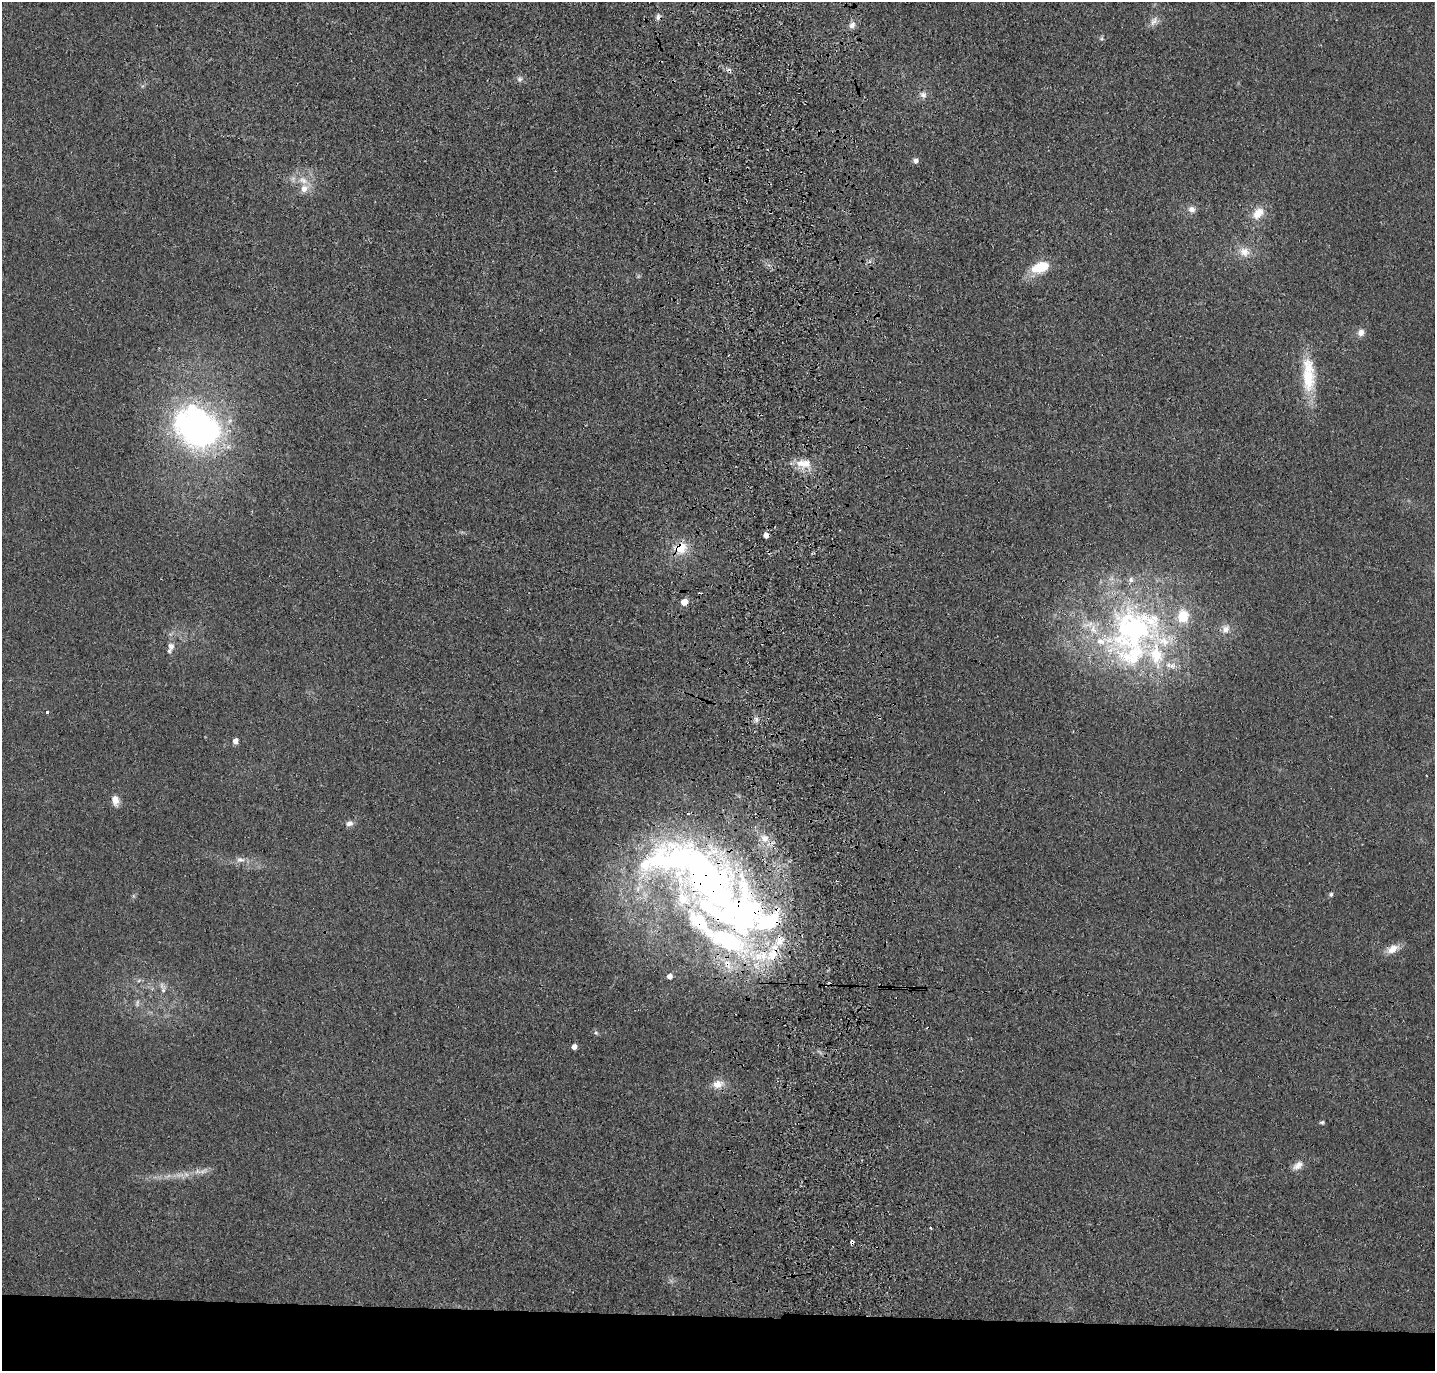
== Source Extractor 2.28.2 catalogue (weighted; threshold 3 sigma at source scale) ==
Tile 8 of 3 x 3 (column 2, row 3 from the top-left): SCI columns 1548-2980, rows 118-1486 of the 4528 x 4340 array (HDU 1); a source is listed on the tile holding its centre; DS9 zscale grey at full resolution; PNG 1437 x 1373 px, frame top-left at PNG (2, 2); no overlay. Shown black and unused: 4% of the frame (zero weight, under 3 of 4 exposures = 6% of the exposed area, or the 3 px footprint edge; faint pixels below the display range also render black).
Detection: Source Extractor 2.28.2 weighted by HDU 2 'WHT'; one run over the whole footprint, this tile lists its part. Background 0.0236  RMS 0.0056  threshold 0.0254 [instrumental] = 3 sigma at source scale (4.5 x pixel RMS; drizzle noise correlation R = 1.50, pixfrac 1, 0.05/0.05 arcsec/px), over >= 5 px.
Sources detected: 71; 2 too faint to see at this stretch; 2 inside a brighter object's white glare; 4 cosmic-ray / hot-pixel residue — not listed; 15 inside a brighter listed object's ellipse — not listed separately; the other 48 listed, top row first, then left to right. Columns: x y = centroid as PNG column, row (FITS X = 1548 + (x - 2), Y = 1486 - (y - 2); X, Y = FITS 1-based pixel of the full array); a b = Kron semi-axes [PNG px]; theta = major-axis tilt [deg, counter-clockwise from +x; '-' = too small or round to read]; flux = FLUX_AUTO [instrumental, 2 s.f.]
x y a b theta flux
658 17 8 6 68 2
1154 21 15 9 44 3.8
852 25 10 7 53 2.9
1102 39 6 4 -18 0.86
520 79 9 7 89 1.9
923 95 10 8 -36 2.7
916 161 7 6 - 2
303 180 16 9 -30 7
1192 209 10 9 - 3
1258 213 13 9 48 9.5
1244 252 14 13 - 6.7
1041 267 20 11 20 16
1361 333 8 7 - 3.7
1308 378 44 18 -84 25
197 427 43 34 -34 190
800 463 14 11 2 7.3
680 548 17 15 40 12
684 602 5 4 - 13
1225 629 13 11 72 4.8
1132 630 92 63 26 180
171 646 9 8 - 2.9
47 712 3 3 - 5.1
880 717 3 3 - 1.1
756 720 9 5 -57 1.9
235 741 5 4 - 4.2
115 800 13 8 -79 4.8
688 813 3 2 - 2.1
349 823 10 8 8 2.4
765 838 12 10 -31 6.4
240 860 13 7 -6 3.3
708 881 67 39 -55 250
1331 894 5 5 - 1.1
767 922 33 20 21 48
780 940 17 11 61 10
731 942 49 27 -24 75
1393 949 16 9 27 6.5
669 976 5 4 - 3.9
139 980 7 4 20 1
162 985 13 7 -63 2.8
596 1033 6 5 - 0.99
574 1047 5 4 - 3.8
718 1084 16 11 12 6.3
1322 1122 5 4 - 0.92
1298 1166 16 9 38 4.1
203 1171 15 7 20 3.8
180 1175 15 6 9 4.6
930 1228 3 2 - 0.71
852 1242 4 3 - 2.9
Overlapping masked pixels (flux is a lower limit): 8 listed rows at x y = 658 17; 680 548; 880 717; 708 881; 767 922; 780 940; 731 942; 852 1242